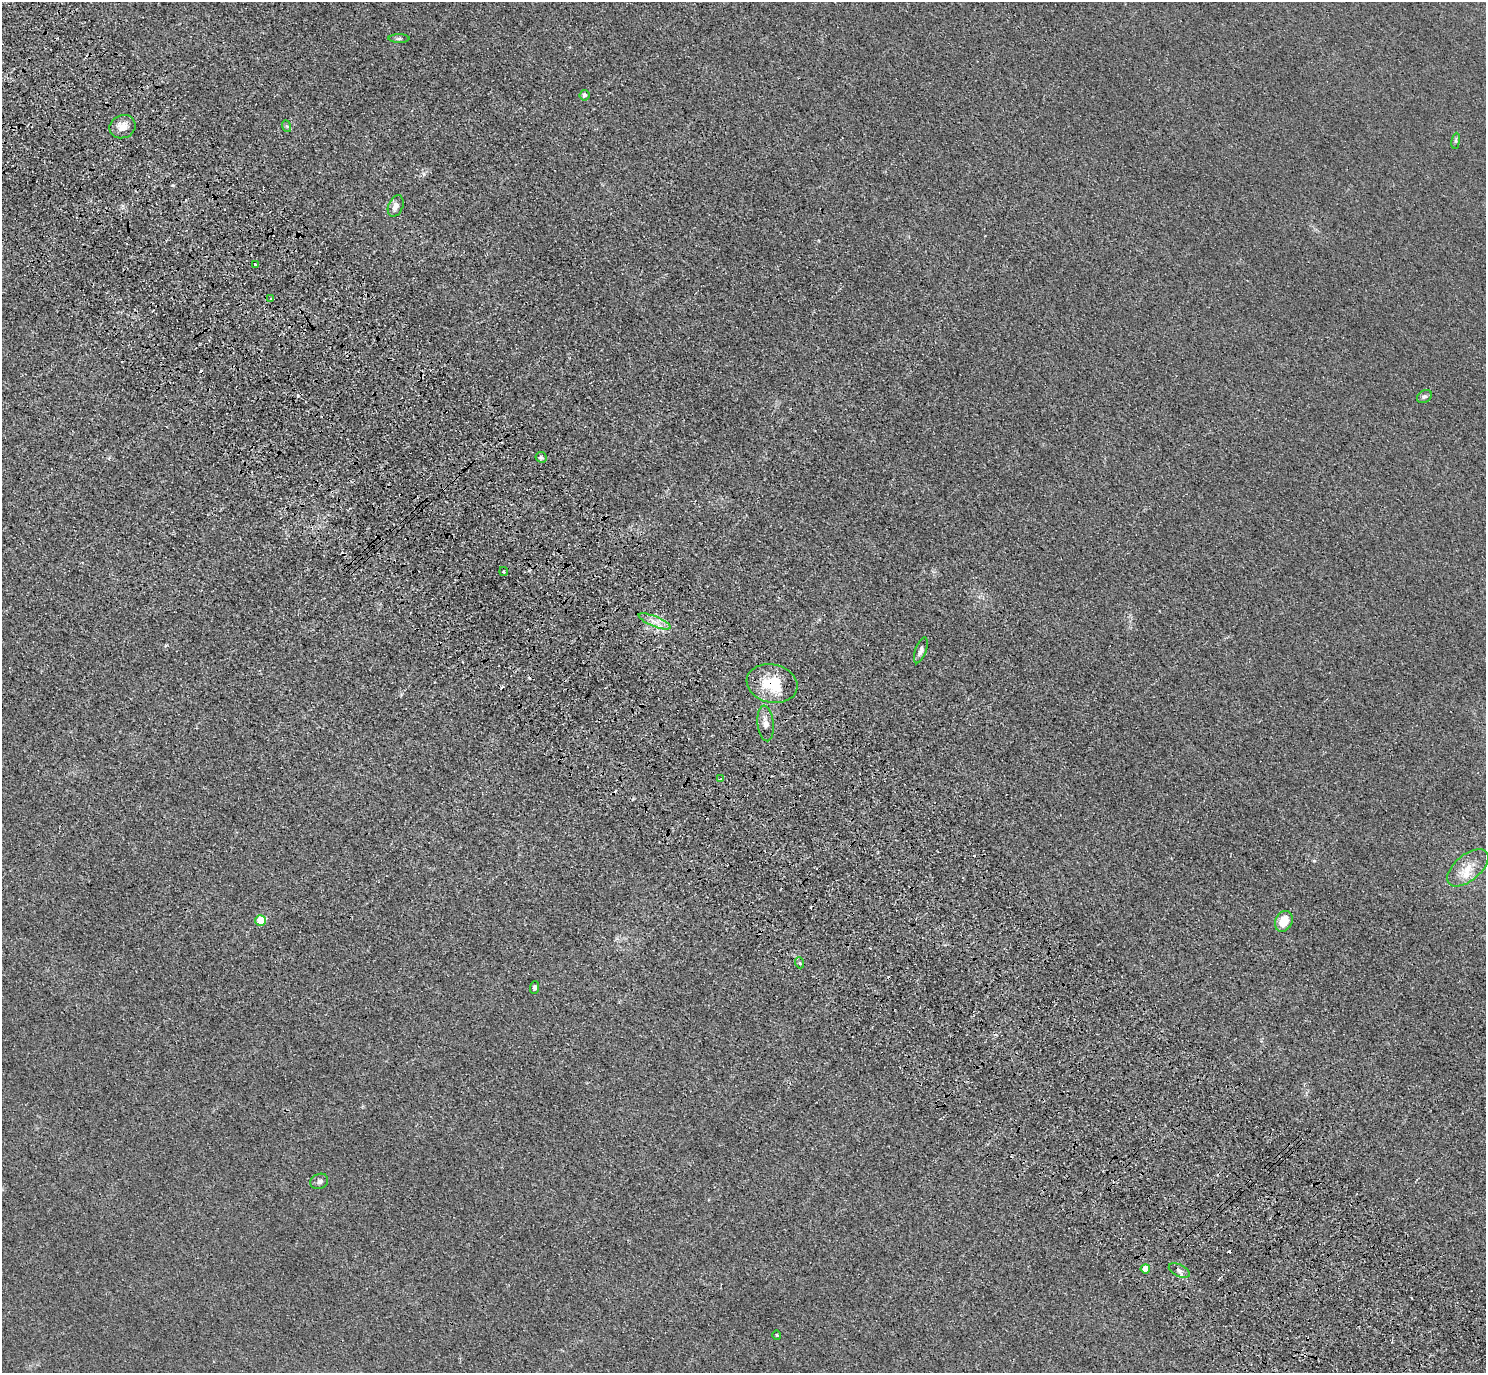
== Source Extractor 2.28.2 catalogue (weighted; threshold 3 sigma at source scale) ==
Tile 11 of 4 x 4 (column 3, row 3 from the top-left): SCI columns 3061-4544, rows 1759-3129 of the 6120 x 6120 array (HDU 1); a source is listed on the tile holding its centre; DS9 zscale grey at full resolution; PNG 1488 x 1375 px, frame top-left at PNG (2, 2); each listed source drawn as its Kron ellipse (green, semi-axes under 4 px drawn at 4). Shown black and unused: <1% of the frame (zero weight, under 3 of 4 exposures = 6% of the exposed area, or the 3 px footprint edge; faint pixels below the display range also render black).
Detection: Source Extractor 2.28.2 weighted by HDU 2 'WHT'; one run over the whole footprint, this tile lists its part. Background 0.0132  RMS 0.0053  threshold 0.024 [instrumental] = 3 sigma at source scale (4.5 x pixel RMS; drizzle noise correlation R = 1.50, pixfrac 1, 0.05/0.05 arcsec/px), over >= 5 px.
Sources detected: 32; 5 cosmic-ray / hot-pixel residue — neither listed nor drawn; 2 inside a brighter listed object's ellipse — not listed separately; the other 25 listed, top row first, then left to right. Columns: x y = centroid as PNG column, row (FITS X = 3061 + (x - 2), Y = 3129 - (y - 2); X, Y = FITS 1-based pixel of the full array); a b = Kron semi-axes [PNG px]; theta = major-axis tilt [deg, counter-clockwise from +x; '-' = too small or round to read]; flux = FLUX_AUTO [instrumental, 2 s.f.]
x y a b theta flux
399 39 10 4 0 1.1
584 95 5 5 - 1.2
286 126 6 4 -69 0.75
122 127 13 11 20 5.4
1456 141 8 4 82 0.92
396 206 11 7 66 3.3
255 264 3 3 - 0.65
271 298 3 2 - 0.47
1424 397 8 6 35 1.4
541 457 6 5 - 1.1
504 572 4 2 - 0.57
654 621 17 5 -22 3.8
921 650 13 5 69 2
772 683 26 19 -13 22
766 723 18 8 -84 4.5
720 779 4 3 - 0.63
1468 868 24 13 40 9.4
261 920 5 5 - 16
1284 921 11 8 62 8.6
800 963 5 3 - 0.73
534 988 6 4 87 1.4
319 1181 9 7 26 1.7
1145 1269 4 4 - 6.7
1179 1270 11 6 -27 2
777 1335 4 4 - 0.55
Overlapping masked pixels (flux is a lower limit): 1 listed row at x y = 772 683